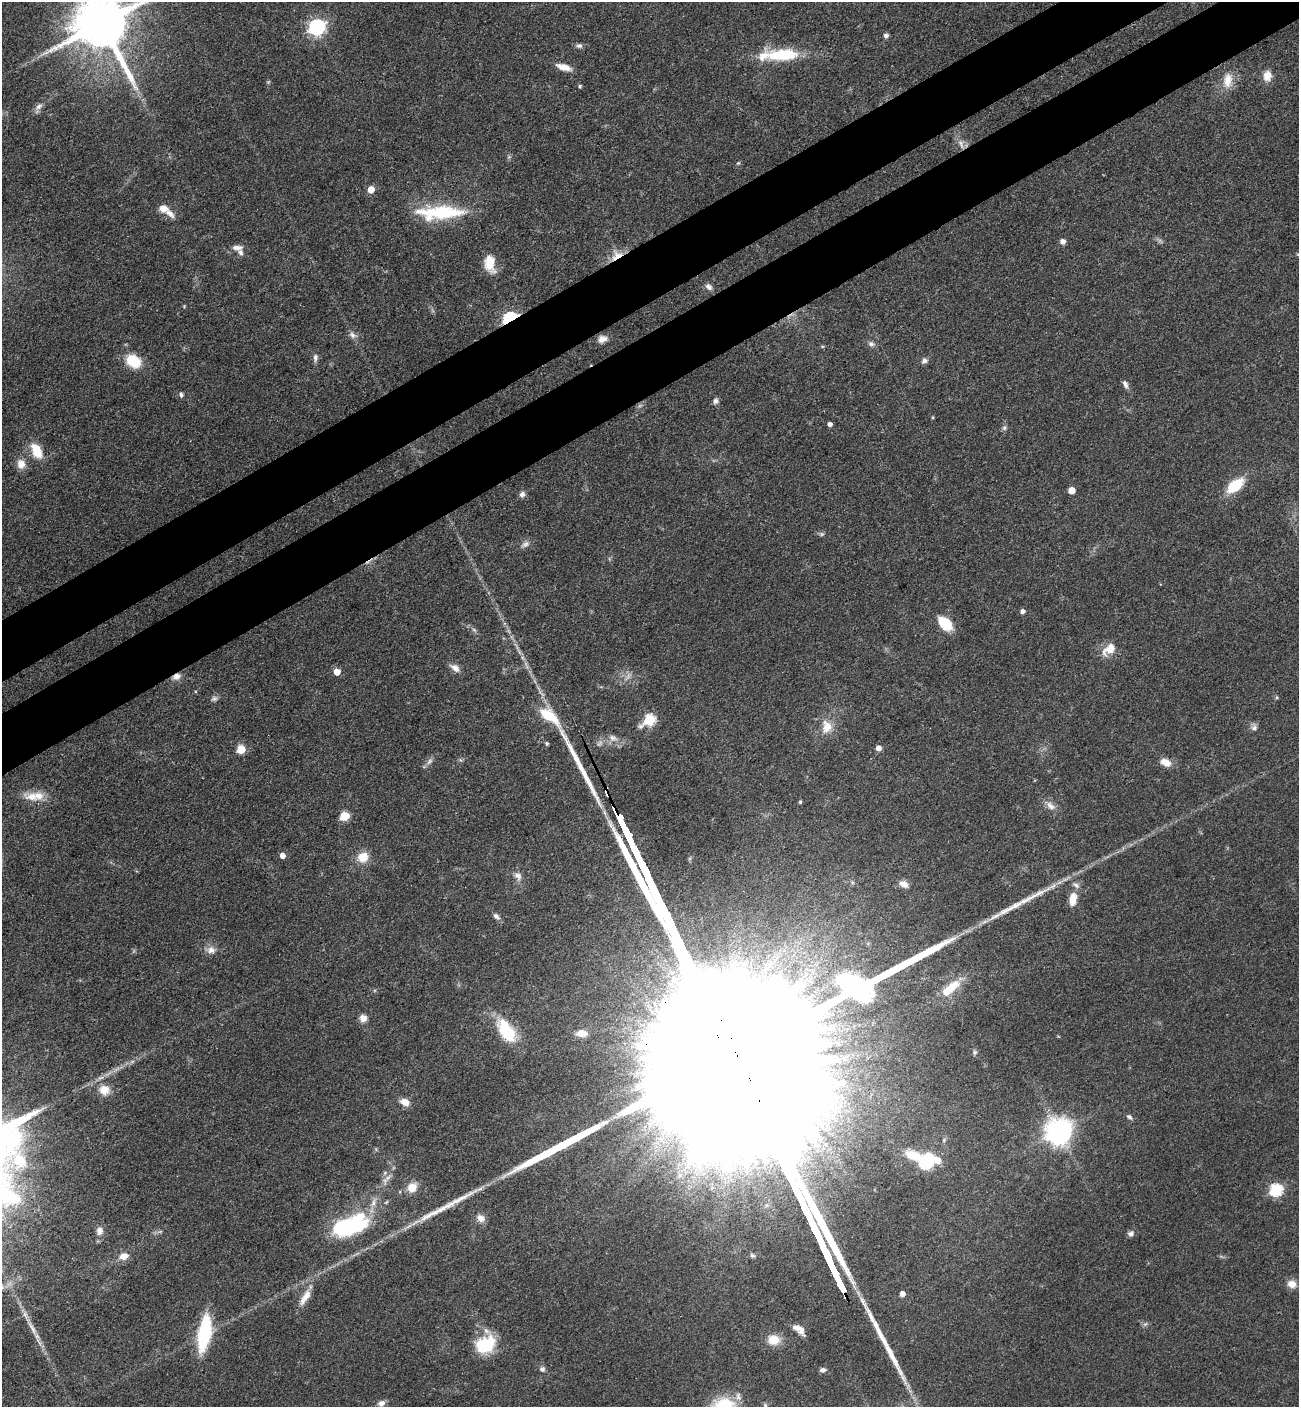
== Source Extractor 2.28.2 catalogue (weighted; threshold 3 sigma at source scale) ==
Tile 10 of 4 x 4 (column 2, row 3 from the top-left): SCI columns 1676-2972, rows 1506-2910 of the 5807 x 5820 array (HDU 1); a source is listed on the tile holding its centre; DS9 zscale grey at full resolution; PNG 1301 x 1409 px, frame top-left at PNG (2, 2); no overlay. Shown black and unused: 8% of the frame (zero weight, under 3 of 4 exposures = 9% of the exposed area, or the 3 px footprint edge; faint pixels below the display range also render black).
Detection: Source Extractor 2.28.2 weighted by HDU 2 'WHT'; one run over the whole footprint, this tile lists its part. Background 0.0416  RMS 0.0055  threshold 0.025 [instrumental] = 3 sigma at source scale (4.5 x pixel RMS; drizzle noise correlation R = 1.50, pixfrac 1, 0.05/0.05 arcsec/px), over >= 5 px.
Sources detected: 124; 4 too faint to see at this stretch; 3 inside a brighter object's white glare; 7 long thin detections or spike segments (spike, bleed or trail) — not listed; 7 inside a brighter listed object's ellipse — not listed separately; the other 103 listed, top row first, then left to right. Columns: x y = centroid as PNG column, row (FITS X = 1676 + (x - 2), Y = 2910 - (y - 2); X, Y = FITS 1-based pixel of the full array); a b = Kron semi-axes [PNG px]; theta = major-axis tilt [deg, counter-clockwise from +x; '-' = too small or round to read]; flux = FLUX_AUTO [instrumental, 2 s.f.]
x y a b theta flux
101 23 16 15 - 4500
317 27 7 7 - 180
886 36 6 6 - 1.6
579 46 8 6 -10 1.6
784 54 38 13 1 29
564 67 17 7 -16 6.3
1267 76 14 11 90 5.8
1228 80 23 12 82 9.1
580 86 4 4 - 0.93
39 106 13 7 41 2.9
738 163 6 4 44 0.72
371 189 5 5 - 8.9
163 208 12 10 -11 5.1
440 212 52 15 2 42
1062 241 5 5 - 2.9
237 247 15 7 -2 3.5
617 255 17 12 40 8.1
489 263 21 12 -82 10
709 287 9 6 -37 2.6
510 318 6 4 30 150
352 335 10 7 -60 2.4
602 339 10 7 17 4.1
871 344 10 7 -12 2
822 346 5 3 - 0.58
315 358 11 6 82 2.2
133 361 13 10 -32 21
924 361 8 7 - 1.9
1125 384 10 5 -68 2.3
181 395 7 5 -87 1.2
715 401 7 7 - 1.9
640 405 7 4 20 1
933 417 4 3 - 0.64
830 424 4 4 - 2.2
1004 428 8 6 63 1.4
36 450 19 11 -63 12
21 464 12 10 -78 5.4
1235 485 21 11 39 19
1072 490 5 5 - 9.4
522 494 8 6 37 2.2
822 534 6 5 - 1
525 544 13 8 29 2.8
1022 611 5 4 - 2.3
945 623 16 10 -45 17
1109 649 22 12 40 8.7
455 668 14 8 -36 3.9
337 672 5 5 - 7.5
176 676 10 7 22 3.5
549 716 27 11 -38 19
649 720 7 6 - 50
827 726 18 14 85 9
1254 727 10 8 82 2.2
613 738 13 9 -18 4
878 748 5 5 - 3.6
241 749 5 5 - 19
429 761 11 6 53 2.2
1165 762 13 9 -29 5.7
607 793 8 4 -78 3.7
32 796 25 12 -14 9
800 802 4 3 - 0.91
1050 806 15 8 -41 4.2
344 816 6 5 - 24
282 856 5 5 - 4.1
363 857 12 11 - 9.4
518 876 14 9 -65 3.6
904 884 11 8 -28 4.1
1073 899 14 8 82 7.8
496 916 10 7 -47 2.2
211 950 13 11 29 4
812 971 14 9 -52 7.8
951 988 30 11 39 14
363 1018 9 8 - 3.7
506 1031 30 15 -56 27
581 1033 11 7 1 6.8
975 1052 6 6 - 1.1
132 1061 7 4 1 1.1
104 1090 12 11 - 7.6
405 1102 10 7 -24 5.7
1129 1117 9 6 -37 1.5
1059 1131 10 8 64 660
926 1162 15 13 54 30
680 1175 9 7 64 2.5
388 1178 14 5 40 3
412 1187 11 9 56 8.4
1276 1190 6 6 - 67
373 1202 17 7 74 4.9
481 1218 11 9 -34 4.3
344 1228 22 15 -2 46
99 1231 11 8 86 3.7
1131 1233 9 7 28 1.9
752 1255 7 6 - 1.2
123 1256 11 8 18 5.4
1292 1284 11 9 -19 5
902 1294 4 4 - 3.8
305 1297 25 8 59 7.3
799 1329 15 7 -39 4.8
204 1333 40 13 80 38
774 1340 13 11 -3 9.3
485 1344 23 18 41 26
542 1369 7 6 - 1.8
822 1370 6 5 - 1.7
738 1396 13 7 -78 3.1
381 1403 10 8 26 2.8
765 1405 6 6 - 1.1
Overlapping masked pixels (flux is a lower limit): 4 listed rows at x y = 617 255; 510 318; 176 676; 607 793
Isophote crosses this tile's border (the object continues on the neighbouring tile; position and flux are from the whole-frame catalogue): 1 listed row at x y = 101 23